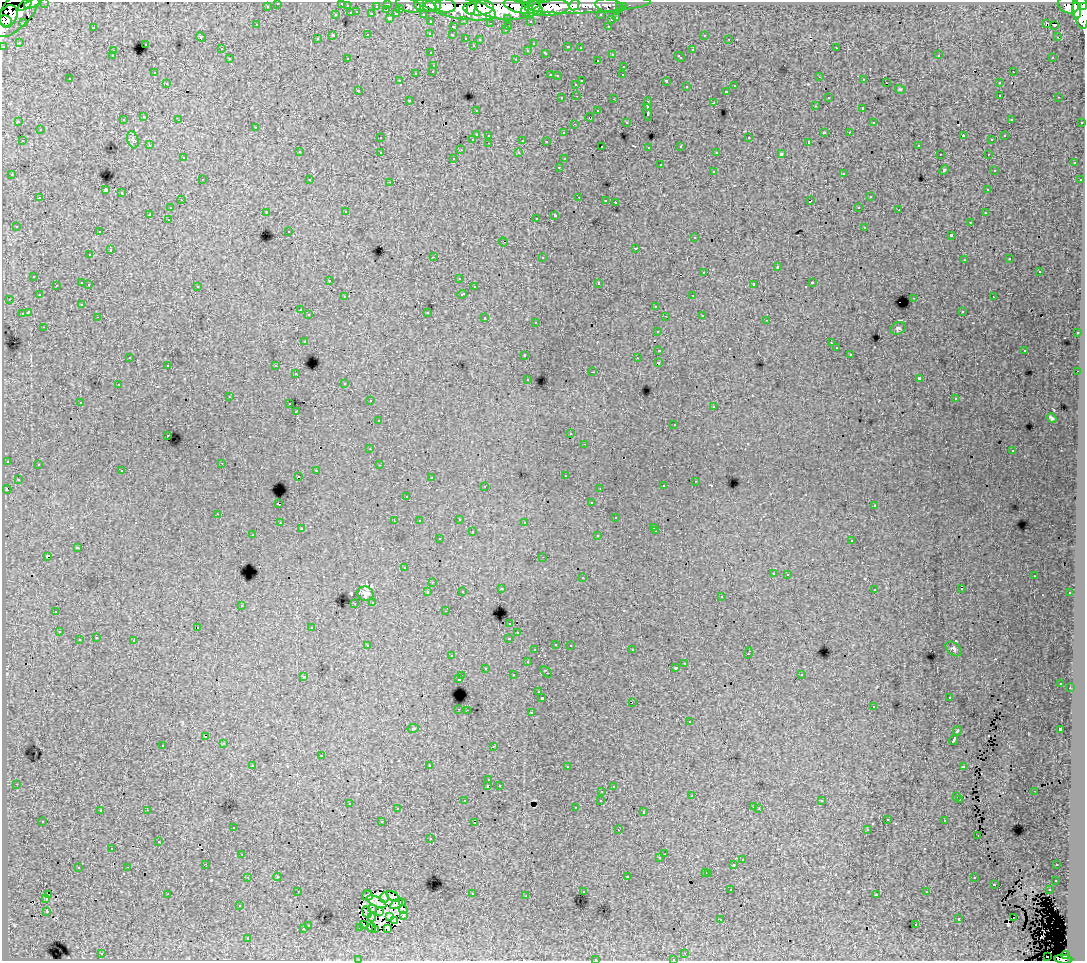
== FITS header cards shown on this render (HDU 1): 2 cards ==
NAXIS1  =                 1083
NAXIS2  =                  959

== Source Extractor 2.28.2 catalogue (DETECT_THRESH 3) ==
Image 1083 x 959 px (HDU 1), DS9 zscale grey, 1 PNG px = 1 image px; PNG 1087 x 963 px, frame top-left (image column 1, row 959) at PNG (2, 2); each listed source drawn as its Kron ellipse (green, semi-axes under 4 px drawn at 4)
Background 148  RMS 1.3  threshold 3.77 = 3 sigma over >= 5 px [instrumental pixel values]
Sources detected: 523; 8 with non-positive FLUX_AUTO (blend fragments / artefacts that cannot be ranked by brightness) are neither listed nor drawn; of the other 515, the 500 brightest by FLUX_AUTO listed and drawn (15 fainter detections omitted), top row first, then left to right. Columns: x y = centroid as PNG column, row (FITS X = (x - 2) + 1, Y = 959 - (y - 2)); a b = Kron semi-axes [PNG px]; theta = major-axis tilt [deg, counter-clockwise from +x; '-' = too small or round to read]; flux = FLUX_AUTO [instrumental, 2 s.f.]
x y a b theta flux
45 2 3 2 - 3400
32 3 8 4 23 46000
278 3 3 3 - 2600
342 3 3 2 - 600
388 4 3 3 - 4700
25 5 8 3 37 61000
408 5 13 6 -16 19000
574 5 6 4 64 32000
590 5 61 8 3 180000
1068 5 10 8 -19 120000
267 6 3 3 - 1700
347 6 3 3 - 870
376 6 3 2 - 1000
425 6 11 6 -11 75000
432 6 9 6 7 120000
445 6 10 7 -5 170000
610 6 15 7 -10 30000
1084 6 4 3 - 68000
519 7 16 6 -16 250000
547 7 22 8 2 400000
620 7 3 3 - 1400
623 7 3 3 - 2600
400 8 3 3 - 930
459 8 37 10 -10 410000
478 8 15 7 3 330000
531 8 10 8 38 150000
471 9 6 3 76 76000
502 9 27 11 -7 540000
387 10 3 2 - 150
1081 10 19 7 -83 420000
17 11 32 14 49 240000
538 11 5 4 - 79000
1076 11 8 4 -85 170000
357 12 3 2 - 400
351 13 3 3 - 980
372 14 3 3 - 1300
396 14 4 3 - 840
423 14 3 2 - 2000
336 15 3 3 - 290
601 15 3 3 - 1400
8 16 11 8 63 190000
390 18 3 3 - 1400
508 18 3 3 - 1100
617 18 3 3 - 550
611 20 3 3 - 420
464 21 3 2 - 310
530 21 3 3 - 1300
6 22 7 5 -40 140000
431 22 3 3 - 1900
23 23 3 3 - 180
490 23 3 2 - 97
1046 23 4 2 - 230
256 25 3 3 - 200
1054 25 3 2 - 140
509 26 3 2 - 430
608 26 3 2 - 430
93 27 3 2 - 760
453 27 3 3 - 430
505 30 3 3 - 210
430 33 3 3 - 140
368 35 3 3 - 630
452 35 3 3 - 190
704 35 3 3 - 320
333 36 3 3 - 1300
201 37 5 4 - 96
1057 37 2 2 - 220
466 38 3 3 - 330
317 39 3 3 - 140
729 39 2 2 - 72
480 40 3 3 - 230
19 42 3 2 - 96
145 44 3 3 - 370
533 44 3 2 - 67
473 45 3 3 - 120
3 46 3 3 - 4900
568 47 3 3 - 490
580 48 3 3 - 260
836 48 3 2 - 220
221 49 3 2 - 160
528 50 3 3 - 200
692 50 4 3 - 480
113 51 3 3 - 170
431 53 3 3 - 190
546 53 3 3 - 520
612 54 3 3 - 310
939 55 2 2 - 71
112 56 3 3 - 180
680 57 6 3 -43 470
1053 57 3 2 - 140
347 58 2 2 - 59
230 59 3 3 - 330
516 59 3 2 - 530
597 60 3 2 - 190
434 65 3 3 - 440
624 66 3 3 - 280
433 71 3 3 - 260
1013 72 3 2 - 280
154 73 3 2 - 150
416 73 3 3 - 430
550 75 3 2 - 410
623 75 3 2 - 110
557 76 3 3 - 180
820 77 3 2 - 90
70 79 3 3 - 180
864 80 3 3 - 260
399 81 3 2 - 130
582 81 3 2 - 700
666 81 4 3 - 1200
167 83 3 3 - 120
886 83 2 2 - 260
999 83 3 3 - 290
576 84 3 3 - 230
735 86 3 3 - 250
687 87 3 3 - 350
900 89 5 3 - 78
358 90 3 3 - 220
727 91 3 3 - 420
1000 95 3 2 - 280
577 96 3 2 - 310
828 97 3 3 - 190
1059 97 3 2 - 200
562 98 3 2 - 160
614 99 3 2 - 490
409 100 3 2 - 240
714 103 3 3 - 890
648 104 6 3 88 2200
815 106 3 2 - 120
863 108 3 3 - 1200
476 110 3 2 - 210
598 111 3 3 - 280
648 112 8 3 -85 2500
144 117 3 3 - 210
589 117 4 3 - 170
1011 119 3 2 - 120
123 120 3 3 - 410
179 120 3 2 - 190
19 122 4 3 - 81
626 122 3 3 - 170
874 122 3 2 - 70
1082 122 3 2 - 620
574 124 3 2 - 100
256 127 3 3 - 370
40 130 3 3 - 420
824 132 3 3 - 920
849 132 3 2 - 200
563 133 3 3 - 140
476 134 3 3 - 800
489 135 3 3 - 330
963 136 4 2 - 610
1005 136 3 3 - 150
380 138 3 3 - 240
749 138 3 3 - 390
473 139 3 2 - 420
133 140 9 5 -72 190
523 140 3 3 - 810
992 140 3 3 - 120
22 141 3 2 - 280
546 141 3 3 - 120
809 142 3 3 - 140
489 143 3 2 - 190
149 145 3 3 - 97
602 146 2 2 - 93
681 146 3 3 - 270
918 146 3 3 - 190
649 147 3 3 - 180
461 150 3 2 - 95
299 152 3 3 - 340
380 152 3 3 - 410
717 152 3 2 - 120
519 153 3 3 - 260
781 154 4 3 - 2200
940 154 3 2 - 86
988 154 3 2 - 180
183 158 3 3 - 200
454 158 3 3 - 150
564 159 3 3 - 120
1074 163 3 3 - 330
660 165 3 3 - 530
559 167 3 2 - 240
944 170 5 3 - 86
994 170 3 2 - 110
713 171 3 3 - 460
844 173 3 3 - 500
12 175 3 3 - 220
202 180 3 2 - 390
310 180 3 2 - 160
1080 180 3 3 - 220
390 182 3 2 - 410
105 190 4 3 - 8800
988 190 3 3 - 220
122 193 3 3 - 440
579 197 3 2 - 360
870 197 3 3 - 440
40 198 3 3 - 350
181 200 2 2 - 210
606 200 3 2 - 190
810 201 4 3 - 810
615 202 3 2 - 990
859 207 3 2 - 270
170 208 3 3 - 220
899 210 3 2 - 150
266 212 3 2 - 200
346 212 3 3 - 250
985 213 3 2 - 220
150 214 3 3 - 1100
555 215 4 3 - 1900
536 218 3 2 - 230
168 219 3 2 - 210
970 222 3 3 - 210
16 226 3 3 - 170
865 227 3 3 - 470
289 231 3 3 - 180
99 232 3 2 - 250
951 235 3 3 - 1000
695 238 3 3 - 170
503 242 4 2 - 100
636 248 3 3 - 520
110 250 3 2 - 660
90 255 3 2 - 240
433 257 3 2 - 830
542 257 3 3 - 480
1010 259 3 2 - 120
964 260 3 2 - 180
777 267 3 3 - 780
1039 271 3 3 - 660
704 272 3 3 - 460
34 276 3 3 - 200
459 278 3 2 - 140
330 280 3 3 - 190
82 283 3 3 - 790
599 283 3 3 - 2200
813 283 3 3 - 500
89 284 3 2 - 210
754 284 4 3 - 2100
56 285 3 2 - 220
197 286 3 3 - 290
474 287 3 2 - 190
462 294 4 3 - 440
39 295 3 2 - 160
693 295 3 2 - 280
345 297 3 3 - 180
993 297 2 2 - 220
914 298 3 2 - 480
9 299 3 2 - 220
82 304 3 3 - 160
656 306 3 3 - 490
300 310 3 2 - 180
962 311 3 2 - 190
28 312 4 3 - 1600
427 312 3 3 - 600
22 314 4 3 - 650
309 315 3 3 - 380
702 315 3 3 - 320
665 316 3 2 - 76
98 317 3 2 - 230
485 318 3 3 - 550
767 320 3 2 - 75
536 322 3 3 - 150
44 327 3 2 - 180
898 328 8 6 25 180
658 331 3 3 - 300
1077 333 3 2 - 340
304 341 3 3 - 390
831 343 3 2 - 84
836 348 3 3 - 220
659 350 4 3 - 1100
1025 350 3 2 - 490
850 354 3 3 - 150
525 355 3 3 - 360
130 357 3 3 - 170
637 358 3 2 - 160
658 363 4 3 - 1600
168 365 3 2 - 230
276 366 3 3 - 300
1078 371 2 2 - 350
593 372 3 2 - 510
296 374 3 3 - 260
528 379 3 3 - 190
919 379 4 3 - 2300
345 383 3 3 - 170
118 385 3 2 - 250
229 397 3 2 - 83
955 399 3 3 - 160
370 401 3 2 - 240
80 402 3 2 - 200
290 404 3 2 - 390
714 406 3 3 - 200
296 412 3 2 - 110
1052 418 5 3 - 150
378 421 3 3 - 150
674 424 2 2 - 67
571 434 3 2 - 120
168 435 3 2 - 250
585 444 3 2 - 160
370 449 3 2 - 150
1012 451 3 2 - 150
7 461 3 3 - 400
222 463 3 2 - 95
38 464 3 3 - 420
379 465 3 2 - 140
316 470 3 2 - 310
122 471 3 3 - 260
565 475 3 3 - 260
298 476 2 2 - 150
431 478 3 3 - 170
18 479 3 3 - 220
695 481 3 2 - 180
485 486 3 2 - 200
663 486 3 3 - 260
600 488 3 2 - 140
7 489 4 3 - 680
407 496 3 2 - 140
592 503 3 3 - 200
278 504 3 3 - 1000
874 506 3 3 - 180
218 514 3 2 - 320
616 518 3 3 - 340
459 519 3 2 - 420
394 521 2 2 - 69
419 521 3 2 - 95
525 522 3 2 - 210
280 523 3 3 - 230
654 527 3 3 - 200
301 529 3 2 - 130
656 531 3 2 - 290
472 532 3 3 - 520
253 535 3 2 - 190
598 536 3 3 - 310
439 539 3 3 - 250
852 541 3 3 - 380
77 548 4 3 - 1200
47 556 3 3 - 1300
543 557 3 2 - 140
404 568 3 2 - 73
773 573 3 3 - 320
788 574 3 2 - 310
1034 576 2 2 - 71
582 578 3 3 - 340
433 582 3 2 - 120
501 589 3 3 - 240
874 589 3 2 - 190
961 589 3 2 - 180
462 591 3 3 - 220
428 592 3 3 - 520
1070 593 3 2 - 200
365 594 8 7 - 390
721 597 3 3 - 270
373 602 3 3 - 330
355 603 3 2 - 190
241 605 3 3 - 350
56 611 3 2 - 390
445 611 3 2 - 190
510 623 3 3 - 340
197 627 3 2 - 260
312 627 3 3 - 280
59 632 3 2 - 280
518 633 3 3 - 220
96 638 3 3 - 380
509 638 4 3 - 810
79 640 3 3 - 430
134 641 3 3 - 820
556 644 3 2 - 290
570 645 3 2 - 240
368 646 4 3 - 390
954 649 9 6 -40 240
535 650 3 3 - 220
632 650 3 2 - 290
748 653 5 3 - 690
452 656 3 2 - 250
527 662 3 3 - 330
685 663 3 2 - 290
485 668 3 2 - 180
675 668 3 3 - 260
546 672 6 3 -53 670
801 674 3 3 - 240
513 675 3 3 - 380
462 676 3 2 - 280
304 677 4 4 - 86
459 679 3 3 - 1200
1061 683 3 2 - 110
1070 688 3 2 - 260
539 692 3 3 - 230
542 698 3 3 - 1900
949 698 3 2 - 180
632 702 3 2 - 190
873 707 3 2 - 160
459 709 3 2 - 350
467 710 2 2 - 240
531 712 3 3 - 490
689 722 3 3 - 300
413 728 6 3 9 95
1060 729 3 3 - 2600
957 731 5 3 - 920
206 737 3 2 - 260
954 740 5 3 - 3000
224 743 3 2 - 330
163 745 3 3 - 380
493 746 3 2 - 78
321 756 3 3 - 670
253 765 3 2 - 200
430 766 3 3 - 3600
963 766 4 3 - 610
567 767 3 2 - 240
489 780 3 3 - 210
16 784 3 2 - 170
499 785 3 3 - 190
488 786 3 3 - 1000
613 787 3 3 - 180
602 791 3 2 - 240
1034 791 3 2 - 140
692 796 3 3 - 120
957 797 3 3 - 290
960 799 3 2 - 180
601 800 3 3 - 290
465 801 3 2 - 130
822 801 3 2 - 82
349 803 3 2 - 350
754 807 3 2 - 190
576 808 3 3 - 170
397 809 3 2 - 110
759 809 3 2 - 71
147 810 3 2 - 470
100 811 3 3 - 180
644 812 3 3 - 330
887 820 3 3 - 180
43 821 3 2 - 130
945 821 3 3 - 340
382 822 3 3 - 830
475 822 3 2 - 130
233 827 3 3 - 320
867 829 3 3 - 150
618 830 2 2 - 120
978 835 3 2 - 140
431 839 3 2 - 140
159 842 3 3 - 280
112 849 3 3 - 190
242 854 3 2 - 190
664 854 2 2 - 210
660 858 3 3 - 330
742 860 3 3 - 340
206 864 2 2 - 120
734 865 3 3 - 920
1057 865 3 2 - 110
128 867 3 2 - 280
78 868 3 3 - 430
706 872 3 3 - 480
709 873 3 3 - 490
627 876 3 3 - 520
248 877 3 2 - 290
277 877 4 3 - 74
974 878 3 3 - 300
1056 880 3 3 - 240
994 884 3 3 - 660
731 890 3 2 - 210
1049 890 3 2 - 260
298 891 3 2 - 73
583 891 3 2 - 140
927 892 3 2 - 190
167 894 3 2 - 830
472 894 3 3 - 520
877 894 3 3 - 160
48 895 3 2 - 310
367 895 5 5 - 250
393 896 7 2 -36 130
526 896 2 2 - 72
384 898 5 3 - 130
46 899 3 2 - 320
376 902 10 5 -24 510
402 902 3 3 - 90
397 904 7 4 32 110
240 906 4 4 - 100
372 908 4 2 - 86
403 910 4 3 - 110
47 911 4 4 - 62
379 911 3 2 - 70
367 912 6 4 -66 120
403 915 3 3 - 130
390 916 3 3 - 120
372 917 4 4 - 210
1013 918 2 2 - 160
721 919 3 2 - 71
959 919 3 3 - 470
394 921 3 2 - 90
308 925 3 3 - 310
364 925 3 2 - 250
916 925 3 2 - 240
360 927 3 3 - 160
371 928 4 2 - 94
303 929 3 3 - 410
376 929 3 2 - 140
388 929 4 2 - 97
248 938 3 3 - 1300
685 953 3 2 - 220
102 954 3 2 - 410
1065 955 4 4 - 49000
1047 956 2 2 - 450
358 959 3 2 - 130
595 959 3 2 - 400
673 959 3 2 - 200
1063 959 9 4 -4 93000
At the frame edge (FLAGS 8, measured only in part): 10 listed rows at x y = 45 2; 32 3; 278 3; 342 3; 1084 6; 3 46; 358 959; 595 959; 673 959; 1063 959
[15 fainter detections neither listed nor drawn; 8 non-positive-flux detections neither listed nor drawn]